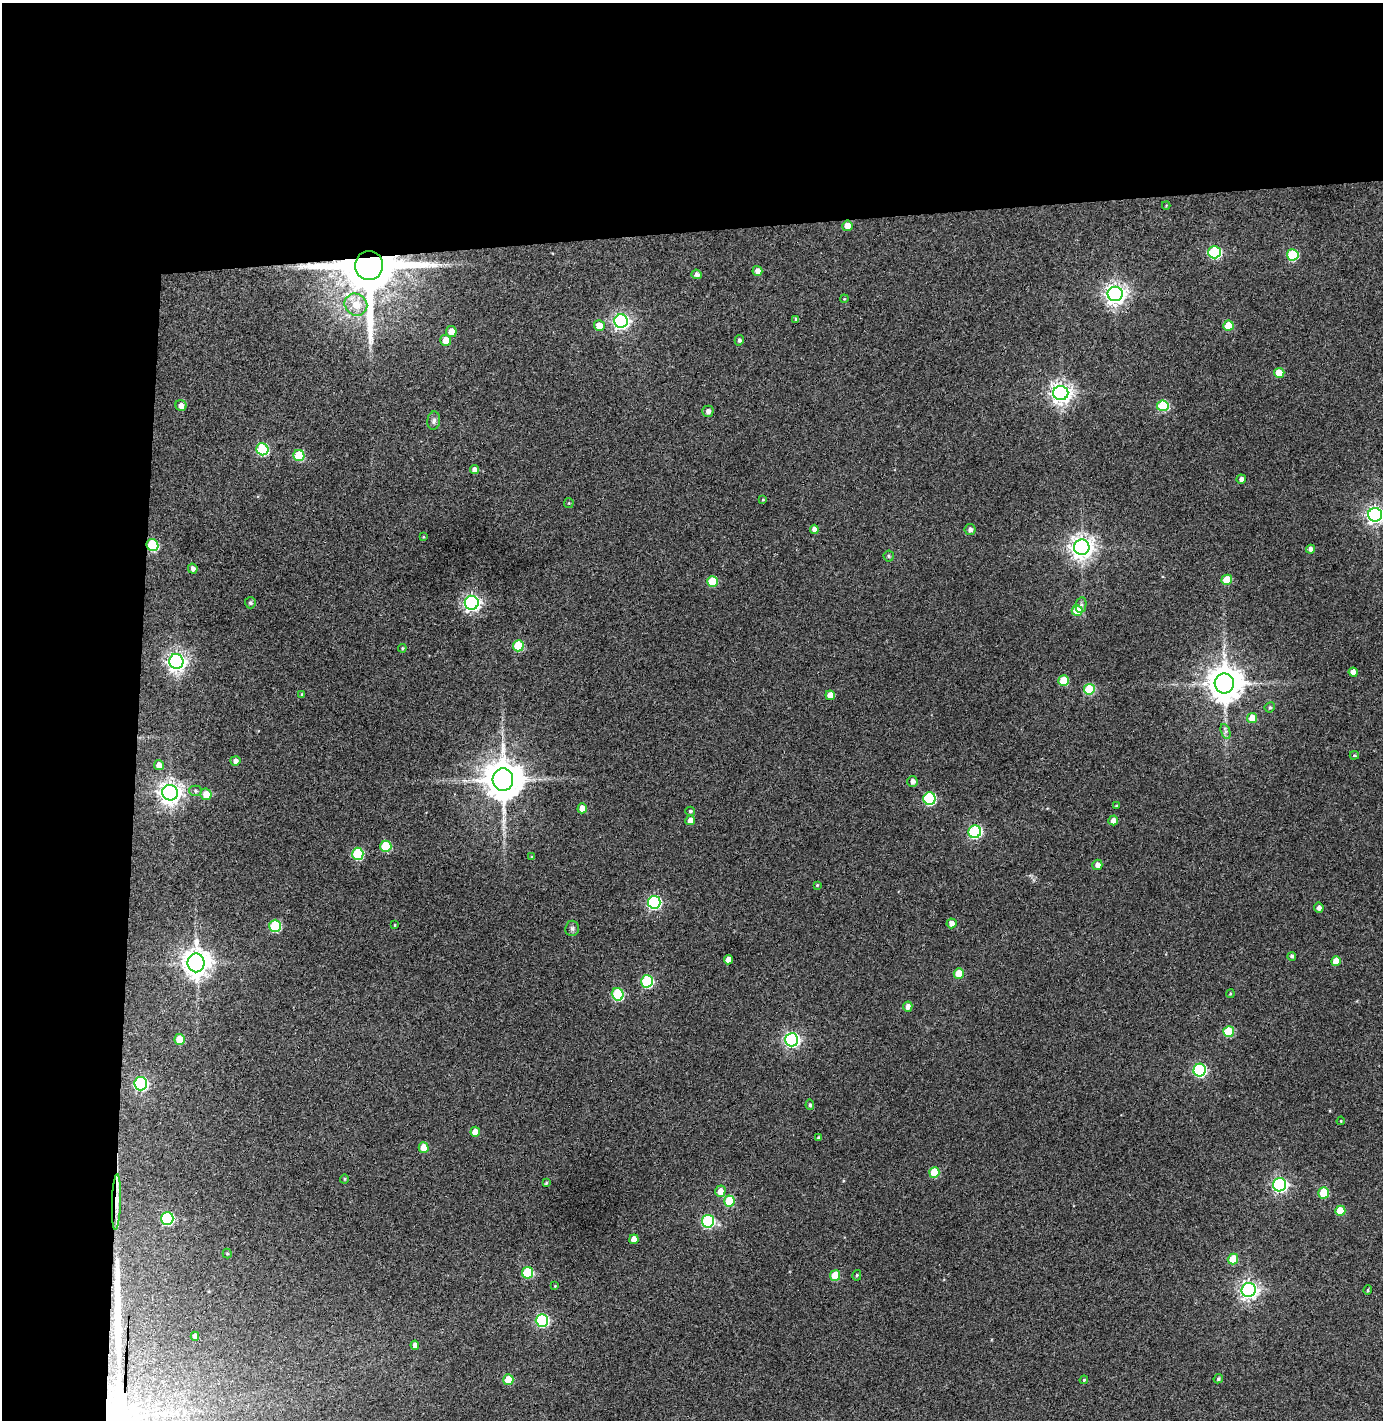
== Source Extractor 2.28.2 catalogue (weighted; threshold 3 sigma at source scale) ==
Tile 1 of 3 x 3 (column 1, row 1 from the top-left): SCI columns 73-1453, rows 2892-4309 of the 4290 x 4366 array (HDU 1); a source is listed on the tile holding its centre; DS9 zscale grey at full resolution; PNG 1385 x 1422 px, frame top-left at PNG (2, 3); each listed source drawn as its Kron ellipse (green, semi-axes under 4 px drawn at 4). Shown black and unused: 24% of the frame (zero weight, under 3 of 4 exposures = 6% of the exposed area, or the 3 px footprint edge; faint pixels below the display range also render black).
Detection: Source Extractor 2.28.2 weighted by HDU 2 'WHT'; one run over the whole footprint, this tile lists its part. Background 0.0861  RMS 0.006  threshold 0.0271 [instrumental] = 3 sigma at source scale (4.5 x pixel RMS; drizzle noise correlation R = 1.50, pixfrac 1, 0.05/0.05 arcsec/px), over >= 5 px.
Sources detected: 128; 1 long thin detection or spike segment (spike, bleed or trail) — neither listed nor drawn; the other 127 listed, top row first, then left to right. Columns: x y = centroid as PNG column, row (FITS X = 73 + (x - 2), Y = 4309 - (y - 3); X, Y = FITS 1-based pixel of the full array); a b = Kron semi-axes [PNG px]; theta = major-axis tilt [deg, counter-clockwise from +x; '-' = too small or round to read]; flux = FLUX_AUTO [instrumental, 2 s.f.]
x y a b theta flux
1166 205 4 3 - 0.65
847 226 5 5 - 5.7
1214 252 6 6 - 66
1293 255 6 5 - 38
369 265 14 14 - 6200
757 271 5 4 - 3.9
697 274 5 4 - 2.4
1115 294 7 7 - 380
844 299 4 3 - 0.52
356 305 12 10 -39 9.6
796 319 4 4 - 0.93
621 321 7 6 - 190
599 326 5 5 - 7.9
1228 326 5 5 - 12
451 331 5 5 - 6.3
446 340 6 5 - 9.2
739 340 5 4 - 1.4
1279 373 5 5 - 9.5
1061 393 7 7 - 400
181 405 6 5 - 3.8
1163 406 5 5 - 37
708 411 5 5 - 2.5
434 421 9 6 83 1.9
262 449 6 5 - 53
299 456 6 5 - 25
474 470 4 4 - 3.8
1241 479 5 4 - 2.3
763 499 4 3 - 0.64
569 503 5 4 - 0.61
1375 515 7 6 - 250
814 529 4 4 - 2.8
970 529 5 5 - 2.3
423 537 3 3 - 0.5
152 545 6 5 - 45
1082 547 8 7 - 520
1310 549 4 4 - 2.4
889 556 5 5 - 0.94
193 569 5 4 - 2.4
1227 580 5 5 - 15
712 581 5 5 - 21
250 603 5 5 - 1.2
472 603 7 7 - 240
1081 605 8 5 79 1.7
1077 611 5 5 - 15
518 646 5 5 - 22
402 648 4 3 - 0.7
176 661 7 7 - 310
1353 672 4 4 - 4.2
1064 681 5 5 - 15
1224 683 10 9 - 1500
1089 689 5 5 - 32
302 694 4 3 - 0.71
830 695 5 4 - 5.6
1270 707 5 5 - 1.1
1252 718 5 5 - 11
1226 731 8 4 -72 1.6
1354 755 4 3 - 0.74
235 761 5 4 - 2.8
159 765 5 5 - 4.4
503 780 11 10 - 2000
912 781 5 5 - 2.4
195 791 6 5 - 1.2
170 793 8 7 - 480
206 794 6 5 - 8.1
929 799 6 6 - 61
1116 806 4 2 - 0.49
582 808 5 4 - 5.4
690 811 5 4 - 0.96
690 820 5 5 - 3.9
1113 820 5 5 - 3.9
975 832 6 6 - 86
386 846 5 5 - 28
358 854 6 5 - 43
532 857 4 4 - 0.61
1097 865 5 5 - 3.7
817 885 4 4 - 0.63
654 902 6 6 - 99
1319 908 5 5 - 2.1
951 923 5 5 - 3.7
395 925 3 3 - 0.55
275 926 6 5 - 40
572 928 8 7 - 1.6
1292 956 4 4 - 1.3
728 960 4 4 - 5.3
1336 961 5 5 - 8.7
196 963 9 8 - 790
959 974 5 5 - 11
647 981 6 6 - 52
618 994 6 6 - 40
1230 994 4 3 - 0.55
908 1007 5 4 - 3.6
1229 1032 5 5 - 27
180 1039 5 5 - 12
792 1040 6 6 - 170
1200 1070 6 6 - 81
141 1084 6 6 - 110
810 1105 5 4 - 1.2
1341 1121 4 3 - 0.47
475 1132 5 4 - 7.4
819 1138 4 3 - 1.2
424 1148 5 5 - 13
934 1172 5 5 - 18
344 1179 4 4 - 0.68
546 1183 4 3 - 0.77
1280 1185 6 6 - 150
720 1191 6 5 - 5.6
1323 1193 5 5 - 25
729 1201 5 5 - 26
116 1202 28 4 88 6
1340 1211 5 5 - 12
167 1218 6 6 - 71
708 1221 6 6 - 74
634 1239 5 4 - 5.7
227 1254 5 4 - 0.69
1233 1259 5 5 - 16
528 1273 6 5 - 35
857 1275 5 4 - 0.86
835 1276 5 5 - 15
555 1286 4 3 - 0.45
1249 1290 7 7 - 270
1368 1290 4 4 - 0.7
542 1320 6 6 - 82
195 1336 4 4 - 2.6
415 1345 5 4 - 3.3
1218 1379 5 4 - 1.1
508 1380 5 5 - 14
1084 1380 4 3 - 0.61
Overlapping masked pixels (flux is a lower limit): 3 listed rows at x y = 369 265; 152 545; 116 1202
Isophote crosses this tile's border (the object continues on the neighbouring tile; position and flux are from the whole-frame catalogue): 1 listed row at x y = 1375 515